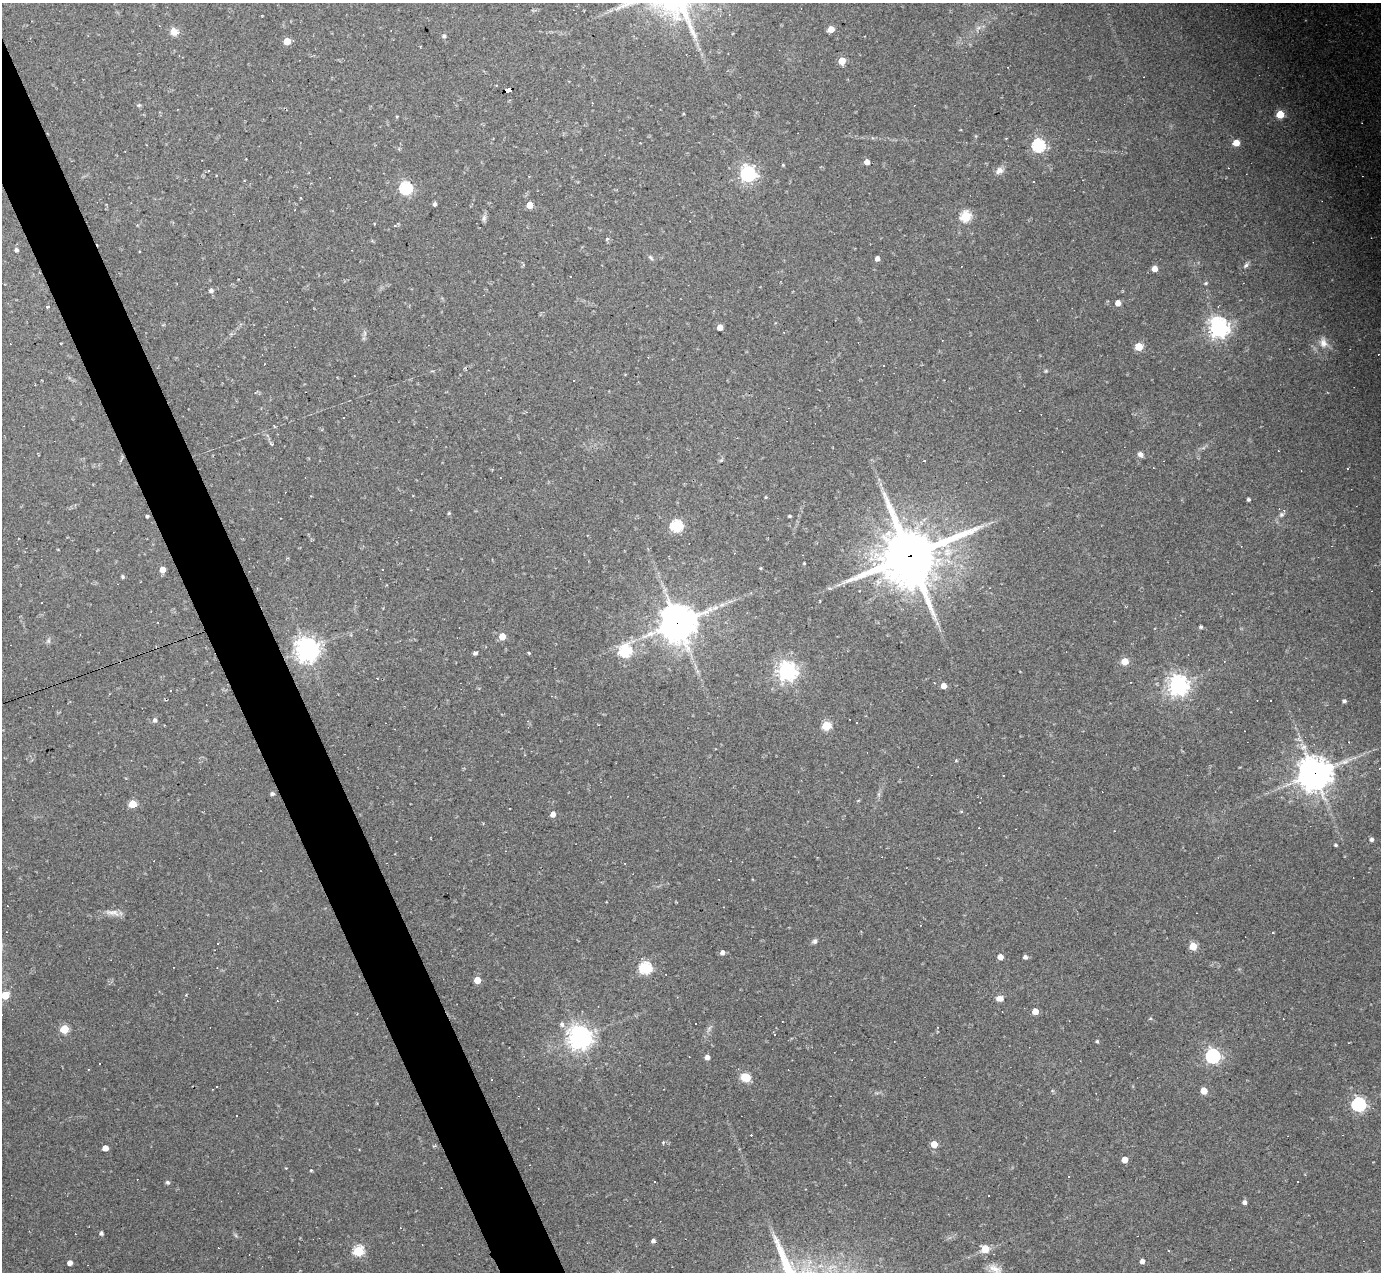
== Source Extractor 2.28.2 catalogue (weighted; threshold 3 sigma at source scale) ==
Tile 11 of 4 x 4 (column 3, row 3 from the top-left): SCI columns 2760-4138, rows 1547-2816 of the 5518 x 5505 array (HDU 1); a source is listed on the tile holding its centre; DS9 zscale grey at full resolution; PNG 1383 x 1274 px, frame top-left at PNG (2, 3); no overlay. Shown black and unused: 4% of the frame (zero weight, under 2 of 3 exposures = <1% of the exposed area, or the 3 px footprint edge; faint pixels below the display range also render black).
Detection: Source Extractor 2.28.2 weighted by HDU 2 'WHT'; one run over the whole footprint, this tile lists its part. Background 0.0441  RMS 0.0075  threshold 0.0336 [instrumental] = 3 sigma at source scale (4.5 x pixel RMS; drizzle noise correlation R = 1.50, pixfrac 1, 0.05/0.05 arcsec/px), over >= 5 px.
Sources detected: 180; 47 cosmic-ray / hot-pixel residue — not listed; the other 133 listed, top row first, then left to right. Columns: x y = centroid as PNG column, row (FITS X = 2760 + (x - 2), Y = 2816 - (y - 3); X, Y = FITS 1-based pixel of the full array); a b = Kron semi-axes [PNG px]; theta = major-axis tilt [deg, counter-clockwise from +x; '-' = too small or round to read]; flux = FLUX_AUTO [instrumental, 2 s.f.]
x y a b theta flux
978 28 7 4 19 1.7
831 29 5 4 - 11
174 32 11 9 -52 5.9
444 36 5 5 - 1.8
287 41 5 5 - 15
842 61 5 5 - 17
508 89 7 4 19 230
139 105 6 5 - 1.2
683 114 4 3 - 0.66
1280 114 5 5 - 29
1236 143 5 5 - 14
1038 145 6 6 - 120
867 162 5 4 - 5.1
783 165 3 3 - 0.74
999 171 11 8 31 4.4
748 174 6 6 - 230
406 188 6 6 - 110
301 198 3 2 - 0.67
435 204 4 4 - 1.8
530 205 5 4 - 12
966 216 5 5 - 66
484 218 10 6 75 2.2
607 238 5 4 - 1.2
16 250 4 4 - 2.2
651 257 8 5 -46 1.6
877 259 4 4 - 4.2
1246 265 10 5 48 2.1
1155 269 4 4 - 7.8
1206 283 6 4 27 1
211 290 5 4 - 2.6
1118 303 4 4 - 7.3
47 307 4 3 - 0.92
720 327 4 4 - 8.6
1219 328 8 7 - 480
365 333 7 4 90 1.7
1323 343 15 11 -72 7.2
1139 347 5 5 - 26
884 365 3 2 - 0.71
1046 371 5 4 - 0.93
354 376 2 2 - 0.43
274 426 4 3 - 0.78
1140 454 8 6 -41 2.8
721 460 6 4 19 0.93
1347 469 3 3 - 0.72
766 497 4 4 - 0.78
1248 499 3 3 - 1.6
449 513 4 4 - 1
1281 515 7 6 - 1.8
147 516 4 3 - 1.4
789 516 3 3 - 1.1
676 526 6 6 - 96
910 556 21 18 22 4900
804 563 3 3 - 0.76
761 568 3 2 - 0.8
162 570 5 4 - 8
383 570 2 2 - 0.68
123 577 4 4 - 1.2
730 601 7 4 19 1.8
715 608 9 7 24 3.7
678 623 12 11 - 1800
937 623 7 4 -72 1.7
1201 627 4 3 - 1.6
502 636 5 5 - 14
48 641 8 5 84 1.7
307 649 8 8 - 720
625 651 6 6 - 88
475 653 4 4 - 2.3
529 653 3 3 - 1
1125 661 5 5 - 16
787 671 7 7 - 390
1178 685 7 7 - 510
944 686 4 4 - 7.6
170 691 3 3 - 33
1344 701 4 3 - 2
155 720 5 5 - 2.4
856 722 3 2 - 0.92
826 725 5 5 - 43
956 761 5 3 - 0.72
1315 774 11 10 - 1500
272 794 5 4 - 2.1
878 794 6 5 - 1.5
858 801 6 3 20 0.69
133 804 5 5 - 24
961 811 4 4 - 0.8
553 814 5 4 - 5.3
1372 839 4 4 - 2.4
1335 845 3 3 - 1.3
113 913 22 7 -10 5.6
1273 932 3 2 - 1
814 941 8 6 39 1.9
218 943 3 3 - 2.3
1193 946 5 5 - 25
722 952 5 5 - 3.5
1000 957 4 4 - 6.5
1025 957 4 4 - 2.7
645 968 6 6 - 100
477 980 5 5 - 14
5 995 5 5 - 19
999 998 8 7 - 4.2
277 1001 4 3 - 0.57
1035 1011 5 4 - 10
696 1023 3 3 - 6.2
562 1024 7 5 -77 2.6
64 1029 5 5 - 34
709 1029 10 5 57 2.3
774 1035 3 3 - 3.4
580 1037 8 8 - 670
1097 1041 4 3 - 1.2
1213 1056 6 6 - 180
707 1057 4 4 - 4.4
746 1077 9 7 -15 14
492 1080 3 2 - 0.58
212 1089 2 2 - 0.5
1204 1091 5 5 - 15
1358 1104 6 6 - 170
538 1108 2 2 - 0.43
663 1142 5 4 - 0.88
934 1144 5 4 - 14
105 1148 5 4 - 8.2
1125 1160 5 4 - 11
286 1168 3 3 - 0.58
311 1170 4 3 - 0.71
1069 1177 3 2 - 0.92
167 1182 5 5 - 1.4
1245 1202 4 4 - 2.9
101 1233 4 4 - 2
235 1235 7 4 -70 1.1
653 1241 4 4 - 2.4
985 1249 5 5 - 19
358 1251 6 5 - 62
1142 1261 4 4 - 4.2
70 1263 4 4 - 4.8
995 1269 21 10 -27 7.8
Overlapping masked pixels (flux is a lower limit): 4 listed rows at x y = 508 89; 910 556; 678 623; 1315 774
Isophote crosses this tile's border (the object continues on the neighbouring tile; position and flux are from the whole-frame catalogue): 2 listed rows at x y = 5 995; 995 1269